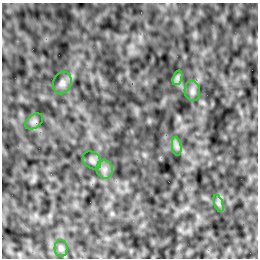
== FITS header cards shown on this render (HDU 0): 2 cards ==
NAXIS1  =                  256 /Number of positions along axis 1
NAXIS2  =                  256 /Number of positions along axis 2

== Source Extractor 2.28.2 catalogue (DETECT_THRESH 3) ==
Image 256 x 256 px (HDU 0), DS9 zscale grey, 1 PNG px = 1 image px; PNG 260 x 260 px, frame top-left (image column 1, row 256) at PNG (2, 3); each listed source drawn as its Kron ellipse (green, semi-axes under 4 px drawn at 4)
Background 9.21e-06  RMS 0.0022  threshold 0.00646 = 3 sigma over >= 5 px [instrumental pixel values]
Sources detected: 9; all 9 listed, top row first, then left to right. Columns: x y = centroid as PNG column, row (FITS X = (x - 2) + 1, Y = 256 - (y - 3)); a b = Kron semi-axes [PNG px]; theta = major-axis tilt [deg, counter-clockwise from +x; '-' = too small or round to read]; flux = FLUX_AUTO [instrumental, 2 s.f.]
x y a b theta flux
177 78 7 4 71 0.35
62 83 11 9 71 0.72
192 91 10 7 -81 0.52
34 121 10 6 36 0.44
177 146 9 4 -81 0.4
92 160 10 8 -43 0.52
105 169 9 8 - 0.69
218 203 9 4 -71 0.35
61 248 8 6 -89 0.36